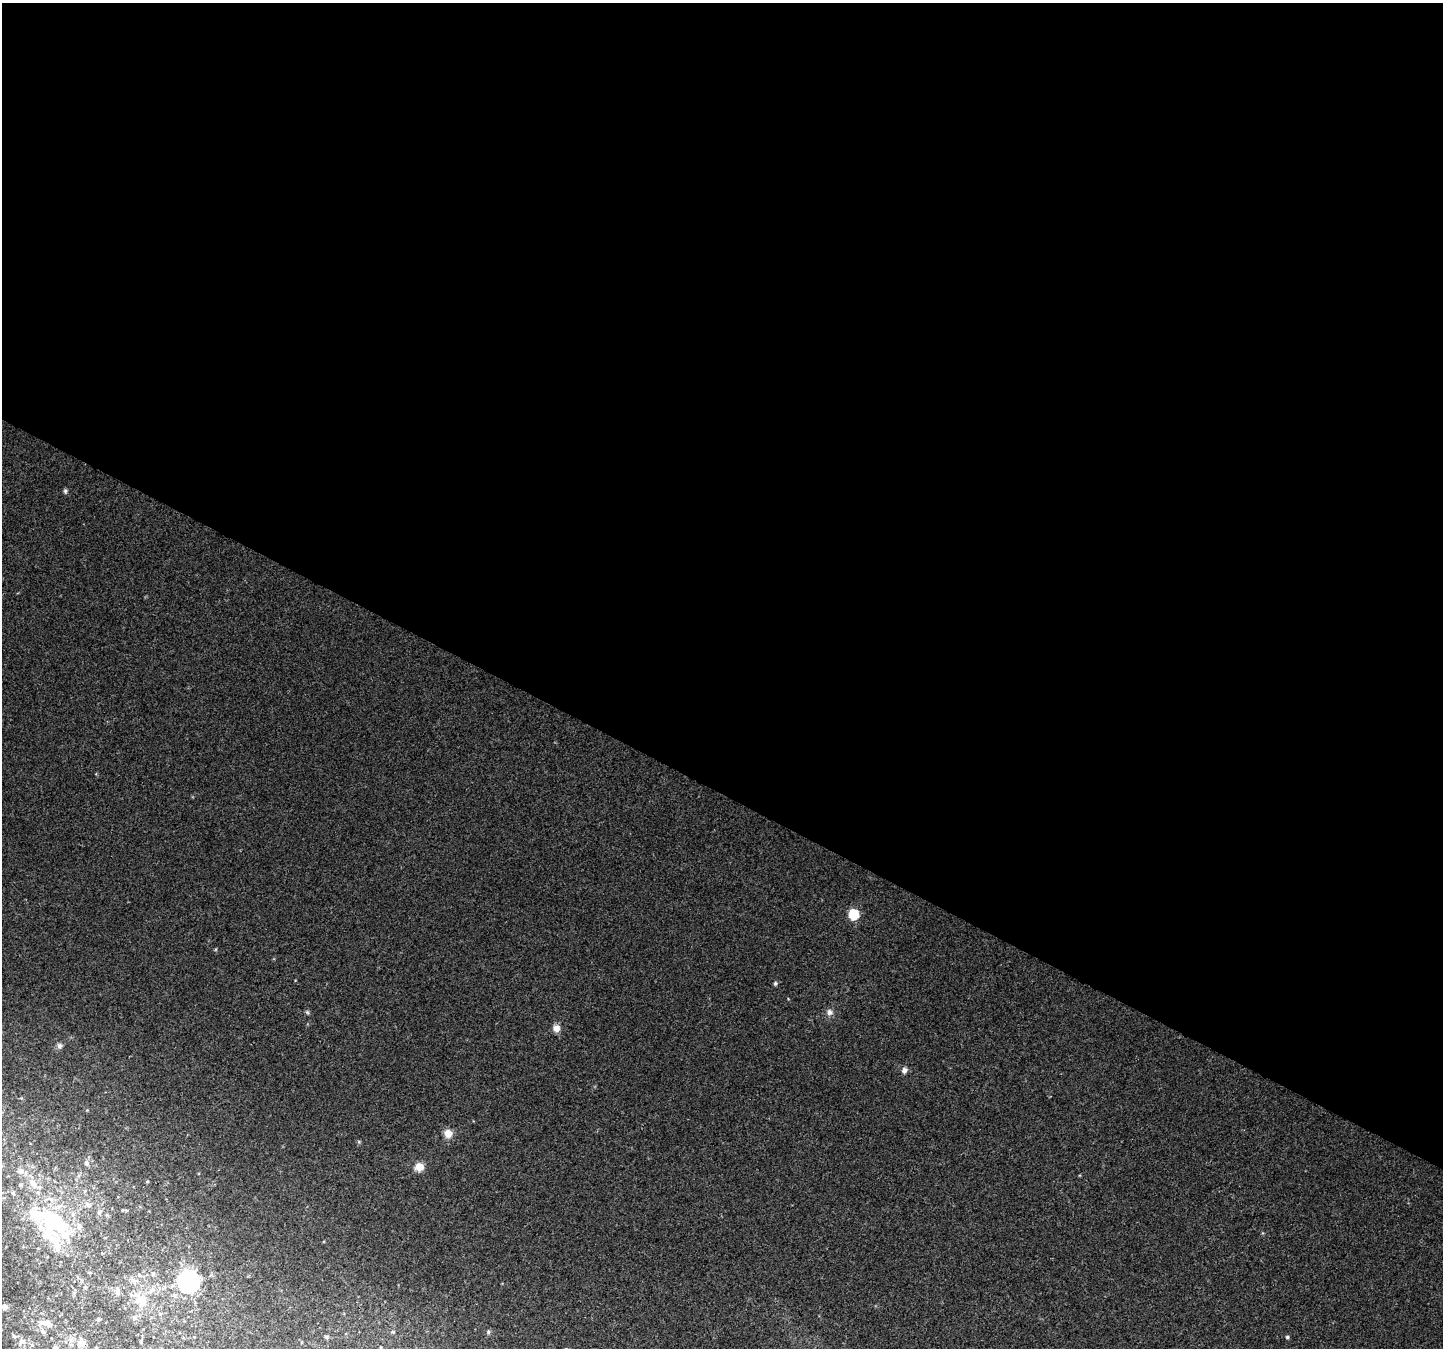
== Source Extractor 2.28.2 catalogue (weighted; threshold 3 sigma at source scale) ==
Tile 3 of 4 x 4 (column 3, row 1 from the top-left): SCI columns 2914-4354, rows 4342-5687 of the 5819 x 5925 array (HDU 1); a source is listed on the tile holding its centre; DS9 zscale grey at full resolution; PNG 1445 x 1350 px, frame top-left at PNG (2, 3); no overlay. Shown black and unused: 59% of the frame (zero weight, under 3 of 4 exposures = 4% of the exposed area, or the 3 px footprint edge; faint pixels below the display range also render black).
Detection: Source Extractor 2.28.2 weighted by HDU 2 'WHT'; one run over the whole footprint, this tile lists its part. Background 0.00256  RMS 0.0016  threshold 0.00734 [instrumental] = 3 sigma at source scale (4.5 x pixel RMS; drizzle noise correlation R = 1.50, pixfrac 1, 0.0396/0.0396 arcsec/px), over >= 5 px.
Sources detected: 47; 4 inside a brighter object's white glare — not listed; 4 inside a brighter listed object's ellipse — not listed separately; the other 39 listed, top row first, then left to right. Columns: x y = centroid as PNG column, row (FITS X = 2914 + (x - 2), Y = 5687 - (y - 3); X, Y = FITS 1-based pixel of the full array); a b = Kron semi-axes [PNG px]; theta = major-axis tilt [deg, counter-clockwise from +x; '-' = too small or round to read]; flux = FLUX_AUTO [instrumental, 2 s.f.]
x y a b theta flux
65 491 7 5 90 0.31
854 914 6 5 - 10
775 983 6 5 - 0.28
307 1012 6 4 -45 0.25
830 1012 9 8 - 0.72
556 1028 8 7 - 1.3
59 1046 7 7 - 0.49
904 1070 7 7 - 0.63
448 1134 9 8 - 1.7
86 1163 7 6 - 0.45
419 1167 9 8 - 1.8
20 1171 8 7 - 0.78
32 1182 12 8 -61 1.2
84 1191 5 3 - 0.18
13 1193 5 5 - 0.24
88 1205 6 5 - 0.51
79 1227 8 6 80 0.56
52 1238 53 26 -45 9
153 1274 6 5 - 0.31
139 1275 6 5 - 0.34
134 1281 7 6 - 0.49
188 1281 7 7 - 100
85 1287 5 5 - 0.2
151 1291 11 5 39 0.82
141 1300 21 13 -43 3.4
4 1307 6 4 -4 0.72
134 1318 7 5 21 0.44
98 1319 5 4 - 0.28
48 1323 10 8 -44 0.89
43 1332 7 5 -47 0.38
393 1332 5 4 - 0.18
488 1332 6 5 - 0.28
14 1336 6 4 -47 0.23
326 1337 6 4 -48 0.22
1287 1337 5 4 - 0.24
141 1341 5 4 - 0.22
21 1342 12 7 56 0.6
81 1343 11 9 83 1.5
55 1348 5 5 - 0.3
Isophote crosses this tile's border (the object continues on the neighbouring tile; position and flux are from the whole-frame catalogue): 2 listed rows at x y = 4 1307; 55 1348
Unlisted compact peaks at least as high as the median listed source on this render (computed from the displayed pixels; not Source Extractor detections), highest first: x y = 359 1142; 216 949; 147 1181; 788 999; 87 1110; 324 1241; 21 1098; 198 1173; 502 1283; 344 1313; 307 1024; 122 1210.